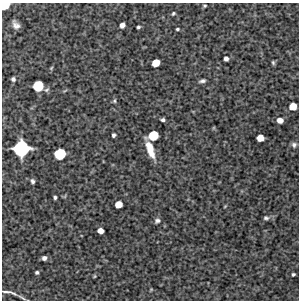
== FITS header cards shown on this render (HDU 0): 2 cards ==
NAXIS1  =                  297 /Length X axis
NAXIS2  =                  298 /Length Y axis

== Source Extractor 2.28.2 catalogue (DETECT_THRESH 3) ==
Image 297 x 298 px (HDU 0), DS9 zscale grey, 1 PNG px = 1 image px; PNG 301 x 302 px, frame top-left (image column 1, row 298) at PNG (2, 3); no overlay
Background 5630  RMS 300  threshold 907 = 3 sigma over >= 5 px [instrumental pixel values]
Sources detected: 41; all 41 listed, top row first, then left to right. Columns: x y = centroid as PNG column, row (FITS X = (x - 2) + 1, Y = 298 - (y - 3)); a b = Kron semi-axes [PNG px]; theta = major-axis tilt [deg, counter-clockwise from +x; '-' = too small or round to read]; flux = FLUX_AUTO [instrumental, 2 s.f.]
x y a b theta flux
5 5 7 6 - 4.3e+05
205 6 4 4 - 2.7e+04
173 13 5 4 - 2.9e+04
16 25 8 6 -57 1.1e+05
122 25 5 4 - 1.1e+05
138 27 3 3 - 3.3e+04
177 29 4 3 - 3.2e+04
226 59 4 4 - 7.2e+04
273 62 5 4 - 3.4e+04
156 63 6 6 - 2.9e+05
51 68 5 4 - 2.2e+04
13 79 5 5 - 5.0e+04
202 81 8 4 12 5.7e+04
38 86 8 7 - 6.0e+05
47 90 7 5 26 4.1e+04
114 101 6 4 -89 3.0e+04
293 106 6 6 - 2.6e+05
163 120 4 3 - 4.7e+04
280 120 5 5 - 1.4e+05
114 135 4 4 - 4.5e+04
153 136 8 7 - 4.9e+05
260 138 6 5 - 2.3e+05
294 145 7 6 - 5.5e+04
21 148 12 11 - 1.5e+06
150 149 18 6 -69 3.5e+05
60 154 8 8 - 6.9e+05
33 181 6 4 -67 4.3e+04
55 197 3 3 - 3.7e+04
118 204 6 5 - 2.3e+05
225 206 4 3 - 1.8e+04
266 218 7 5 -6 4.8e+04
157 221 7 6 - 5.6e+04
100 231 5 5 - 1.4e+05
44 258 4 4 - 7.2e+04
37 272 3 3 - 3.6e+04
293 274 3 3 - 3.3e+04
94 276 5 4 - 2.0e+04
151 289 4 4 - 1.8e+04
6 292 12 3 -5 4.9e+04
13 293 8 3 -28 4.0e+04
22 298 13 3 -31 4.6e+04
At the frame edge (FLAGS 8, measured only in part): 1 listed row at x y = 5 5